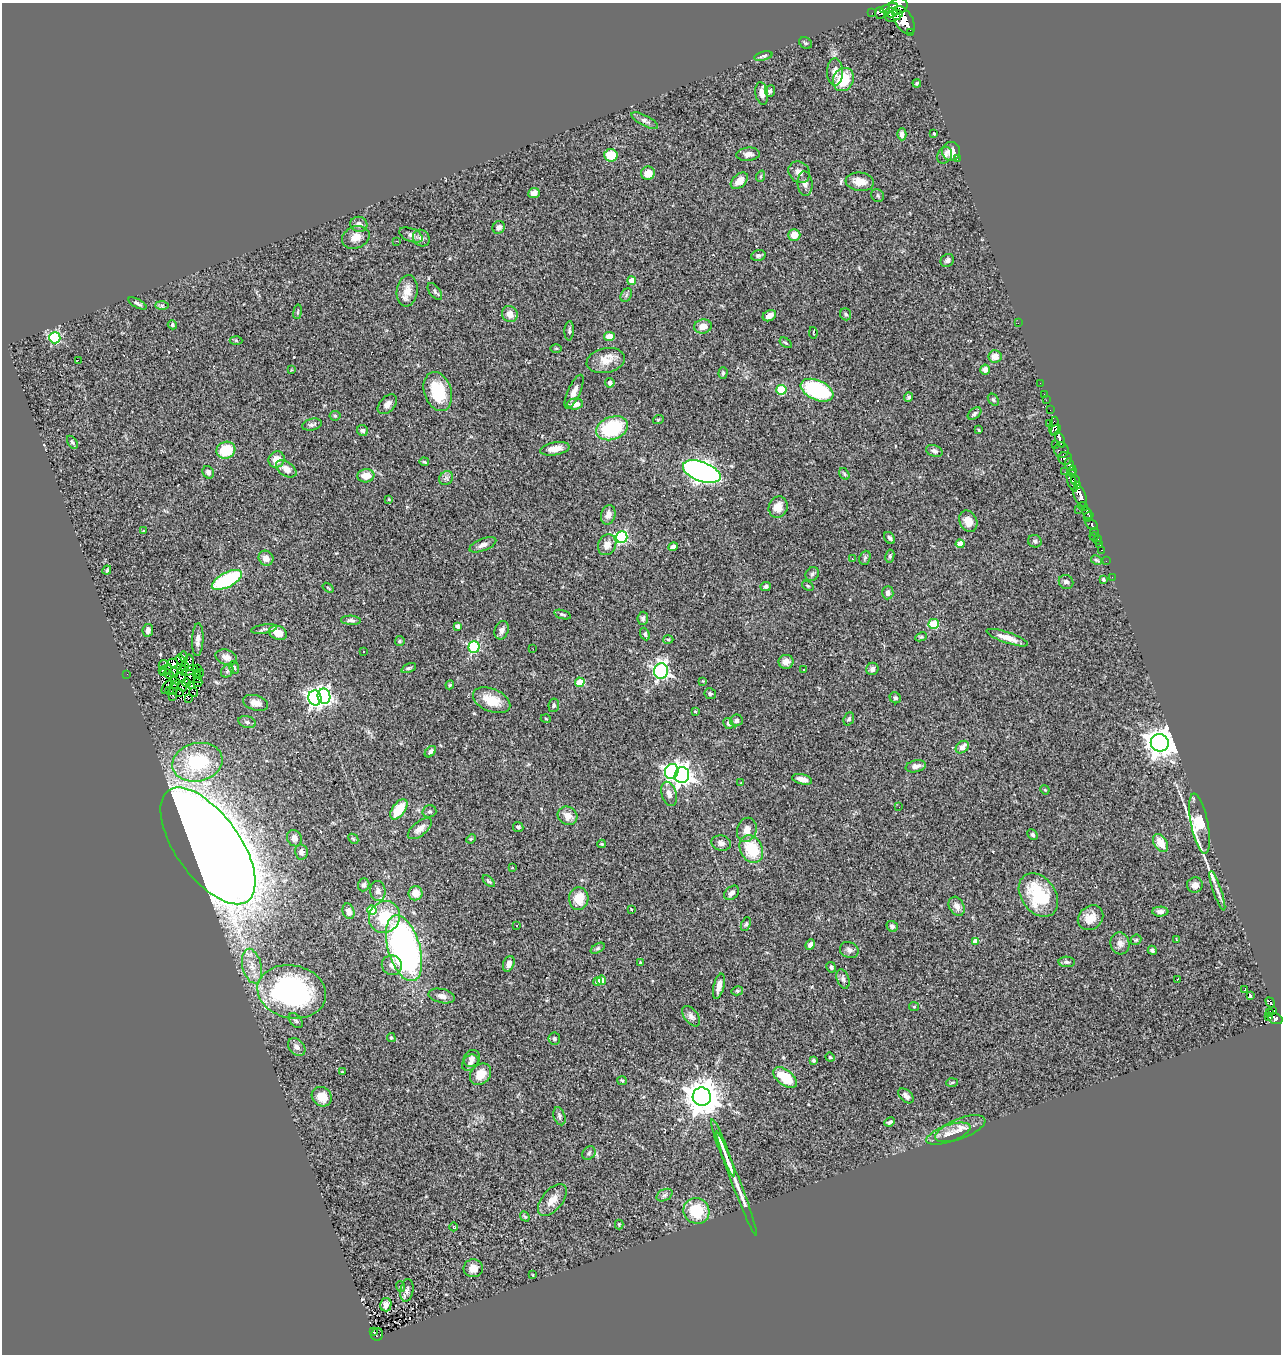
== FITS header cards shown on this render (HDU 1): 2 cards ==
NAXIS1  =                 1279
NAXIS2  =                 1352

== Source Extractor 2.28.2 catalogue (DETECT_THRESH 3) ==
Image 1279 x 1352 px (HDU 1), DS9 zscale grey, 1 PNG px = 1 image px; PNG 1283 x 1356 px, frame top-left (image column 1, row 1352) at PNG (2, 3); each listed source drawn as its Kron ellipse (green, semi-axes under 4 px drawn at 4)
Background 0.422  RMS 0.062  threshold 0.187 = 3 sigma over >= 5 px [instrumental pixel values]
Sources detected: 345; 5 with non-positive FLUX_AUTO (blend fragments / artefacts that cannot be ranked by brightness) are neither listed nor drawn; the other 340 listed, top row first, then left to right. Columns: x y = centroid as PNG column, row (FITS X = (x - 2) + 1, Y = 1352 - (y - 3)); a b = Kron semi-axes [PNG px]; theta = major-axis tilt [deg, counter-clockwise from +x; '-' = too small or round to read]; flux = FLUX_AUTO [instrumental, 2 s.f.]
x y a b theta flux
898 6 9 8 - 810
889 8 9 4 21 360
891 12 6 5 - 350
872 13 3 2 - 3.4
880 13 6 4 -85 590
894 16 9 5 20 510
904 20 15 8 -58 1800
910 33 3 2 - 38
806 43 7 5 -34 6
763 56 9 4 15 8.5
835 72 13 8 89 35
843 80 12 10 63 140
917 83 4 3 - 4
770 91 5 5 - 10
762 93 11 6 -79 27
645 120 15 5 -28 14
934 133 3 2 - 4.3
902 134 6 4 89 14
951 151 9 9 - 31
748 154 11 6 6 23
611 155 7 6 - 92
945 155 9 7 61 13
957 158 2 2 - 21
799 172 11 10 - 27
648 173 7 6 - 51
761 176 6 4 71 5.4
739 181 10 6 43 39
860 182 14 9 -6 49
805 184 12 7 -84 20
534 193 6 5 - 24
878 196 7 6 - 8
359 224 8 7 - 23
499 227 7 5 53 16
411 235 12 6 -21 18
794 235 6 6 - 50
356 237 14 11 23 40
421 238 9 8 - 20
396 241 2 2 - 3.1
758 255 7 5 15 10
947 260 7 6 - 12
632 281 4 4 - 74
407 291 16 10 81 46
435 292 10 5 -52 11
626 295 7 5 60 8.6
137 303 10 3 -29 9.7
162 305 6 4 -1 8.4
298 312 7 3 81 5.6
510 314 8 7 - 36
846 314 6 5 - 7
769 316 7 5 27 29
1018 323 2 2 - 150
172 325 5 4 - 9.9
703 326 9 7 10 39
569 331 9 4 87 8.9
813 333 6 2 -79 2.9
609 336 5 4 - 41
55 338 5 5 - 370
236 340 6 4 -3 5.4
786 343 7 3 -35 5.5
556 348 6 4 1 4.4
995 356 7 6 - 42
78 360 3 2 - 22
606 361 19 12 11 59
985 369 5 5 - 20
291 370 4 2 - 2.9
723 373 6 4 88 7.6
610 383 5 4 - 21
1040 383 2 2 - 3.5
781 390 5 5 - 200
817 390 17 10 -24 410
438 392 20 13 -72 160
574 392 18 6 66 29
1044 394 2 2 - 6.7
909 397 4 4 - 8.6
993 400 7 4 -51 7.5
1046 400 3 2 - 8.6
387 404 11 7 46 25
575 404 8 5 4 34
1050 410 2 2 - 4.4
974 414 8 5 38 11
335 416 5 5 - 6.6
658 420 5 3 - 3.8
1049 423 3 2 - 4.4
312 425 10 5 13 13
1054 426 9 5 84 160
612 428 16 11 20 280
363 430 6 5 - 10
979 430 3 3 - 4.6
1056 430 5 3 - 72
1060 439 8 3 -67 280
72 442 7 4 -56 7.5
1055 444 2 2 - 4.2
555 449 15 6 10 38
226 450 9 8 - 120
1061 450 7 7 - 59
934 451 8 5 -20 13
1065 458 7 6 - 170
277 460 8 8 - 53
424 462 5 3 - 4.8
1069 464 6 4 -79 150
286 469 11 7 -34 34
1072 470 5 3 - 86
208 472 6 5 - 15
702 472 20 9 -20 2000
1065 472 3 2 - 25
844 474 6 4 -60 6.7
1073 474 4 3 - 69
366 476 8 6 6 47
446 478 7 6 - 12
1075 480 5 3 - 100
1072 482 10 3 -68 170
1077 485 4 3 - 120
1080 496 11 6 -69 300
389 500 3 2 - 3.7
1083 506 5 2 - 58
778 507 11 9 70 44
1079 509 2 2 - 11
1087 513 6 4 -64 410
608 515 10 7 76 26
1089 517 5 3 - 200
968 521 11 8 -65 49
1091 524 6 4 -32 96
144 530 3 2 - 3.2
1094 532 4 3 - 69
1094 536 4 3 - 5.8
622 537 6 5 - 500
890 538 6 5 - 11
1098 540 5 3 - 27
1035 541 7 6 - 12
960 544 4 4 - 46
483 545 14 6 22 22
607 545 11 8 62 34
1100 545 2 2 - 5
673 547 5 4 - 14
1102 550 3 2 - 7.6
890 556 6 4 80 7.4
266 558 8 7 - 30
865 558 7 5 68 6.6
852 559 3 2 - 6.6
1096 560 6 3 -27 5.4
1106 561 2 2 - 5.4
107 570 5 3 - 6.7
812 574 7 6 - 9.4
1112 577 2 2 - 5.8
1103 579 4 4 - 10
227 580 16 7 27 350
1066 582 7 7 - 15
808 586 6 3 -35 4.9
766 587 5 4 - 12
328 588 6 3 -37 3.9
888 593 6 5 - 21
563 614 8 3 -17 5.9
643 618 6 5 - 12
351 620 10 4 -3 12
934 624 5 5 - 190
457 626 4 4 - 15
264 629 13 4 9 9.7
148 630 6 5 - 17
502 630 9 6 68 16
278 633 9 6 -26 44
645 634 6 4 -67 11
921 637 6 4 26 5.4
1007 638 22 5 -19 45
668 639 5 3 - 5
198 640 16 5 87 22
400 641 5 4 - 4.9
474 647 5 5 - 430
533 649 2 2 - 2.9
363 652 2 2 - 3
183 657 5 2 - 11
226 657 11 7 -18 26
181 660 6 4 -51 7.4
786 662 7 7 - 26
173 663 5 4 - 8.7
190 663 8 4 -87 12
163 665 5 2 - 2.8
185 667 5 2 - 0.53
234 667 6 5 - 7.5
409 668 8 4 24 7.2
197 669 3 2 - 6.7
803 669 3 3 - 5.8
872 669 6 6 - 16
166 670 7 2 49 1.4
183 670 4 4 - 1.6
189 670 8 4 25 7.8
162 671 3 2 - 2.4
227 671 7 5 47 9.5
661 671 8 7 - 1000
174 673 5 3 - 6.8
197 673 3 2 - 3
200 673 4 2 - 5.9
127 674 2 2 - 4.5
169 674 5 3 - 4.5
181 677 5 4 - 11
198 679 3 2 - 3.2
703 681 4 3 - 3.6
580 682 5 4 - 97
186 683 4 3 - 6
198 683 4 2 - 1.7
175 684 4 2 - 6.7
191 685 3 3 - 6.2
450 685 4 4 - 4.3
182 686 5 2 - 2.6
167 687 8 3 58 7.6
173 689 6 3 57 8.6
169 690 4 2 - 4.4
179 692 3 2 - 2.5
194 692 4 2 - 4.6
710 694 6 5 - 7.7
173 696 2 2 - 5.2
324 696 8 6 -79 970
188 698 3 3 - 13
315 698 7 6 - 1300
895 698 6 5 - 7.9
492 700 19 11 -22 90
255 703 13 7 -16 32
554 705 7 5 81 9.8
695 711 4 2 - 2.6
546 719 5 3 - 3.3
849 719 7 5 68 9.5
736 720 6 6 - 14
247 722 9 5 -15 10
728 723 6 5 - 9.4
1160 743 9 8 - 5600
962 747 7 5 42 30
430 752 6 4 46 12
197 762 25 19 13 320
916 766 10 6 12 21
672 771 7 6 - 1000
682 775 8 7 - 1800
802 779 10 5 -13 29
741 783 2 2 - 2.4
1045 790 5 3 - 3.5
669 794 12 7 -74 26
899 807 2 2 - 2.8
399 809 11 6 54 120
429 811 7 6 - 7.9
567 816 10 8 -34 40
1199 824 30 8 -78 640
518 827 5 4 - 8.7
420 829 14 7 39 30
747 830 12 9 73 36
1033 835 6 4 -46 7
294 838 8 7 - 19
353 839 6 4 -46 6.1
471 839 5 4 - 5.3
721 843 10 7 -13 19
1161 843 10 6 -57 64
602 844 4 3 - 4.4
208 846 68 32 -54 18000
751 849 14 11 -63 170
301 852 7 6 - 15
512 868 3 2 - 2.8
489 881 7 4 -45 8.8
364 885 6 5 - 10
1195 885 8 7 - 22
378 891 10 7 -83 19
1217 891 21 4 -71 20
415 893 7 7 - 46
732 893 8 6 42 20
1038 895 24 17 -54 240
579 899 11 9 87 76
957 906 10 7 -62 28
631 909 3 2 - 2.9
372 910 5 4 - 140
348 911 8 5 -71 18
1160 912 8 5 1 13
385 917 16 15 - 140
1091 918 14 11 41 55
746 924 7 4 65 8.1
517 925 3 2 - 4.6
892 926 6 5 - 13
1176 939 3 2 - 5.1
1136 940 6 4 43 5.9
975 941 4 4 - 34
1120 943 11 9 -75 27
810 945 5 4 - 14
404 948 34 16 -73 1600
598 948 7 4 32 8.2
849 950 9 7 -23 16
1152 950 5 4 - 9.2
640 962 3 3 - 4.9
1067 962 8 5 -2 9.5
509 964 8 5 69 21
392 965 10 9 - 24
252 966 17 9 -76 56
831 967 5 4 - 9.5
843 979 10 6 -70 13
1178 979 3 2 - 5.9
601 980 4 4 - 67
597 982 4 4 - 24
719 986 13 5 76 29
1244 990 3 2 - 5.3
737 991 5 4 - 6.6
292 992 34 26 -11 920
1250 995 3 3 - 7.4
442 996 13 7 -13 24
1270 1002 6 4 -58 59
914 1007 5 4 - 5.1
1273 1010 4 2 - 14
1269 1013 3 3 - 28
691 1016 12 6 -53 16
1269 1016 4 3 - 56
1275 1019 7 5 -20 270
296 1020 8 5 -49 9.9
391 1038 4 4 - 5.4
554 1039 6 6 - 8.5
297 1047 10 7 -47 22
830 1057 5 4 - 4
472 1058 9 8 - 19
813 1060 4 3 - 6
470 1063 9 7 44 17
342 1072 3 2 - 3.6
480 1074 12 9 48 53
785 1078 14 7 -38 120
622 1081 5 4 - 4.6
952 1082 6 4 4 5.3
906 1096 9 5 -43 18
322 1097 10 9 - 60
702 1097 9 9 - 9000
559 1116 9 5 -71 11
890 1122 5 3 - 7.1
960 1129 26 10 21 49
948 1134 23 8 19 42
723 1148 31 3 -69 36
589 1153 7 6 - 10
736 1184 56 3 -69 98
665 1195 8 5 27 11
552 1200 19 10 51 49
696 1211 13 12 - 150
525 1217 5 4 - 4.9
619 1224 5 4 - 4.2
454 1227 4 3 - 3
473 1268 9 9 - 39
533 1275 3 2 - 2.7
401 1286 5 2 - 3
407 1290 11 6 80 18
386 1305 7 5 77 18
373 1332 3 2 - 3
377 1334 6 6 - 44
At the frame edge (FLAGS 8, measured only in part): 1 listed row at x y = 898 6
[5 non-positive-flux detections neither listed nor drawn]